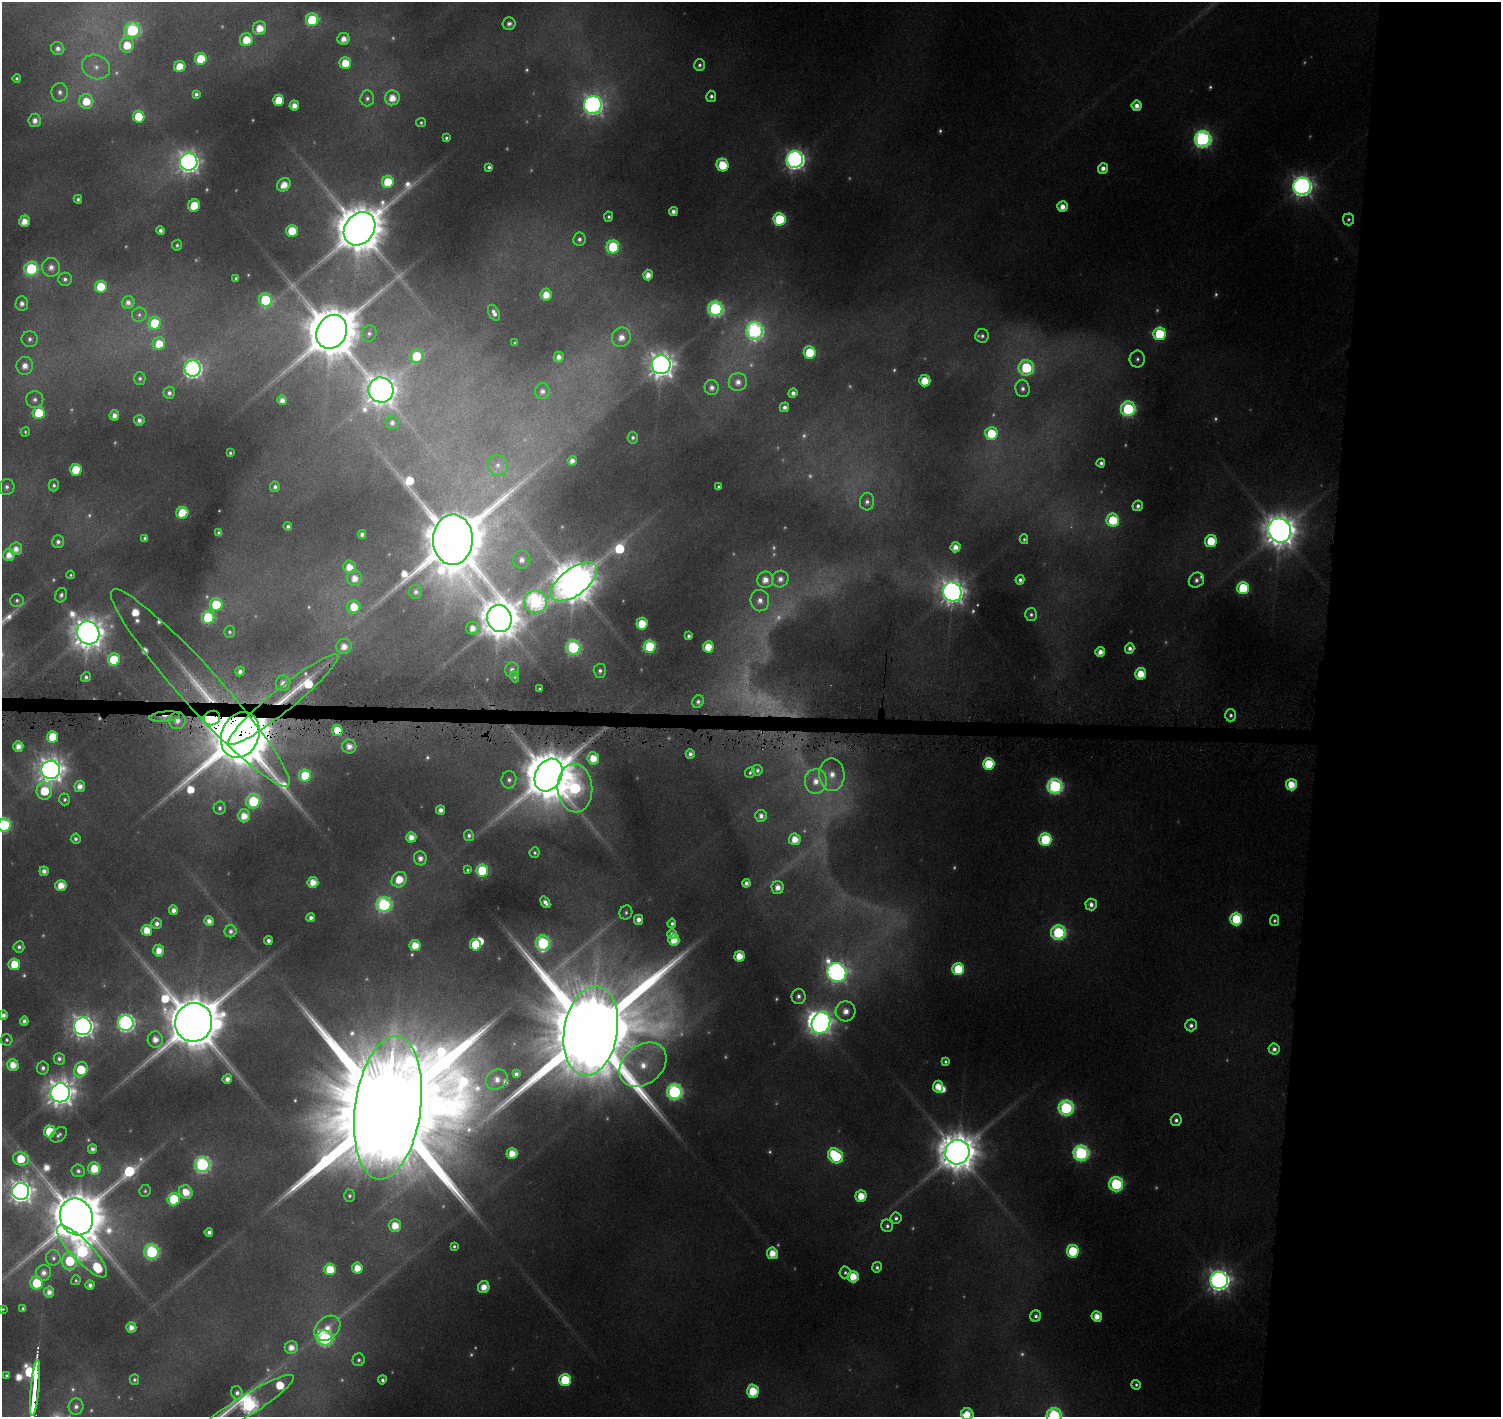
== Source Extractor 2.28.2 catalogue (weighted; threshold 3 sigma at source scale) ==
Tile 6 of 3 x 3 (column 3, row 2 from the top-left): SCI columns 2998-4496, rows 1649-3063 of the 4509 x 4799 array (HDU 1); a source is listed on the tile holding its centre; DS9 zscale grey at full resolution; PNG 1503 x 1419 px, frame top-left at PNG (2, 2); each listed source drawn as its Kron ellipse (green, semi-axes under 4 px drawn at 4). Shown black and unused: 13% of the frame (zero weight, under 4 of 8 exposures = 2% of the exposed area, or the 3 px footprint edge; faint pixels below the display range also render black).
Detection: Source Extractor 2.28.2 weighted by HDU 2 'WHT'; one run over the whole footprint, this tile lists its part. Background 0.0767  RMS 0.0096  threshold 0.0393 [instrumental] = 3 sigma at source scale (4.09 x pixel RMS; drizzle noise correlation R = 1.36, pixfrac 0.8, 0.0396/0.0396 arcsec/px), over >= 5 px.
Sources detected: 422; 72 too faint to see at this stretch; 3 inside a brighter object's white glare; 1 long thin detection or spike segment (spike, bleed or trail) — neither listed nor drawn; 10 inside a brighter listed object's ellipse — not listed separately; the other 336 listed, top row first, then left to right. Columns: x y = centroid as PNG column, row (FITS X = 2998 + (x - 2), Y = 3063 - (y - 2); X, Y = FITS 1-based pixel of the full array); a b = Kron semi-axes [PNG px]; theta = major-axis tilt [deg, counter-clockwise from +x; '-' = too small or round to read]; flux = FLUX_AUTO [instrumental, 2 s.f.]
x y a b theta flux
312 20 6 6 - 77
509 24 6 6 - 4.6
260 28 7 6 - 21
132 30 8 7 - 200
344 39 6 6 - 12
246 40 6 6 - 29
127 45 7 7 - 32
58 48 7 6 - 6.5
201 59 6 6 - 58
345 63 6 5 - 31
699 65 6 5 - 3.2
180 66 5 5 - 28
96 67 14 12 -24 15
17 78 4 4 - 2.2
60 92 9 8 - 6.8
196 94 4 4 - 3.5
711 96 5 5 - 4
367 98 8 7 - 4
392 98 7 7 - 18
279 100 5 5 - 36
86 101 7 7 - 30
294 105 5 5 - 11
593 105 9 9 - 640
1137 106 5 5 - 9.2
139 117 6 6 - 53
35 120 6 6 - 9.4
421 122 5 4 - 2
446 138 4 3 - 2.3
1203 139 7 7 - 420
795 159 8 8 - 690
189 162 9 8 - 840
722 165 6 6 - 43
489 167 4 4 - 3.1
1103 168 5 5 - 8.4
388 182 6 6 - 43
284 185 7 6 - 16
1302 186 8 8 - 820
78 199 4 4 - 2.7
194 205 6 5 - 37
1062 207 5 5 - 12
673 211 4 4 - 7.3
609 217 5 4 - 2.8
779 219 6 6 - 100
1348 219 6 5 - 2.8
24 221 5 5 - 15
359 229 18 14 52 6800
160 231 4 4 - 4.9
292 231 6 5 - 36
579 239 7 6 - 4.3
177 245 5 5 - 2.7
613 247 6 6 - 100
51 267 9 9 - 11
31 269 7 7 - 140
648 275 5 5 - 12
236 278 3 3 - 1.4
65 279 7 6 - 4.5
101 287 6 5 - 45
546 295 6 5 - 19
265 300 6 6 - 86
128 302 6 6 - 7.5
22 304 7 6 - 6.9
715 309 7 7 - 260
494 313 8 5 -62 6.4
139 315 7 7 - 3.2
155 323 6 6 - 60
755 331 9 8 - 340
332 332 17 14 61 8300
369 333 8 7 - 4.9
1159 334 6 6 - 82
982 336 7 6 - 3.8
621 337 10 9 - 15
30 339 8 8 - 5.7
515 343 3 3 - 1.1
159 344 6 6 - 26
810 352 6 6 - 57
417 356 7 6 - 50
559 357 5 5 - 8
1137 359 8 7 - 4.7
661 365 9 9 - 1500
25 366 9 8 - 12
193 368 8 8 - 500
1026 368 8 8 - 110
140 378 6 5 - 3
925 381 6 5 - 28
738 382 9 9 - 12
712 387 7 7 - 7.1
1023 388 8 7 - 5
381 390 13 12 - 2000
542 391 8 7 - 6.5
169 393 6 5 - 4.8
793 393 5 4 - 5.3
35 400 8 8 - 5.5
282 400 5 5 - 9.5
784 407 5 4 - 5.5
1128 409 7 7 - 190
39 413 6 6 - 51
114 415 5 4 - 8.2
139 420 5 5 - 6.9
392 423 6 6 - 5.6
25 432 5 4 - 1.7
991 433 6 6 - 48
633 438 6 5 - 4.1
230 453 4 3 - 1.5
572 461 4 4 - 8.4
1101 463 4 4 - 3.5
498 465 11 9 -73 7.7
76 470 6 5 - 55
54 485 6 5 - 3.3
7 487 8 7 - 4.7
275 487 5 5 - 4.3
719 487 4 3 - 1.9
867 502 9 7 86 5.4
1138 506 5 5 - 4.9
182 513 6 6 - 52
1113 520 6 6 - 58
288 526 4 4 - 3.5
1280 530 12 11 - 2600
219 533 4 4 - 4.1
362 534 4 4 - 5.4
145 538 4 4 - 2.7
1024 539 5 4 - 2
453 540 25 20 88 13000
1211 541 6 6 - 47
58 542 6 6 - 5.3
955 547 5 5 - 11
16 549 6 6 - 11
9 555 6 5 - 14
522 560 9 8 - 9.4
349 567 6 6 - 20
70 575 4 4 - 1.5
355 578 8 7 - 15
780 579 8 8 - 8.7
765 580 8 8 - 14
1020 580 5 4 - 4.3
1196 580 8 7 - 5.3
574 582 27 13 37 4500
1243 588 6 6 - 95
416 592 7 6 - 4.7
952 592 10 9 - 1300
61 595 7 5 67 4.2
17 600 6 6 - 3.1
760 601 11 9 -84 11
536 602 11 11 - 330
216 605 6 6 - 75
354 607 7 6 - 29
1031 614 6 6 - 3.3
208 617 6 6 - 110
499 618 14 12 -73 4000
642 624 6 5 - 35
472 628 6 6 - 13
230 632 6 5 - 2.6
88 633 12 11 - 2300
689 636 4 3 - 2.9
344 646 8 7 - 14
573 647 7 7 - 160
650 647 6 6 - 110
708 647 5 5 - 28
1130 648 5 4 - 5.8
1100 652 5 5 - 11
114 660 6 6 - 64
512 670 7 7 - 6.9
240 671 5 4 - 5.8
600 671 7 6 - 4.3
1141 674 6 5 - 27
86 677 5 5 - 3.9
514 677 6 4 -68 2.5
283 683 8 7 - 11
200 688 131 20 -48 180
539 689 3 3 - 1.6
283 700 70 11 39 63
698 701 7 5 55 4.2
1231 715 6 5 - 3.8
165 716 15 5 5 11
212 718 8 7 - 280
177 720 8 8 - 12
337 730 5 5 - 34
240 735 23 18 67 16000
53 737 6 5 - 42
18 746 5 5 - 12
349 746 7 7 - 12
690 754 4 4 - 5.5
593 758 6 6 - 23
989 764 6 5 - 53
51 770 9 9 - 1400
757 770 5 5 - 3.8
750 773 5 5 - 2.4
549 775 17 13 62 7500
832 775 16 12 -88 22
305 776 6 6 - 74
509 780 8 7 - 6.2
816 781 12 11 - 18
1291 785 6 5 - 28
80 786 5 5 - 12
1055 786 7 7 - 280
575 788 24 17 -86 290
44 791 8 7 - 48
65 799 6 5 - 3.3
253 801 7 7 - 100
220 808 6 6 - 3.8
440 810 4 4 - 7.2
244 816 6 6 - 19
761 816 6 5 - 7.7
4 825 6 6 - 180
469 835 5 5 - 4
411 837 5 5 - 13
76 839 5 5 - 3.9
795 839 6 6 - 19
1045 839 6 6 - 98
535 853 5 5 - 2.5
420 858 7 6 - 8
467 870 4 3 - 1.8
44 871 5 4 - 7.3
482 871 6 6 - 95
399 880 8 7 - 27
313 882 5 5 - 17
746 883 4 4 - 5.5
61 886 5 5 - 19
778 887 6 6 - 11
545 902 6 4 -54 5.5
1091 904 6 5 - 7.7
384 905 7 7 - 230
174 910 5 4 - 7.8
626 912 7 6 - 3.1
311 918 4 4 - 4.7
1236 919 6 6 - 76
638 920 5 4 - 8.9
1274 920 5 4 - 2.6
209 921 5 5 - 9.4
672 923 5 4 - 3.3
157 924 5 5 - 5.7
147 930 5 5 - 23
230 931 6 6 - 4.8
1058 933 7 7 - 180
672 934 5 4 - 6.6
268 940 4 4 - 5
674 940 6 5 - 22
543 943 8 7 - 180
415 945 5 5 - 21
475 945 6 5 - 43
19 947 5 5 - 4
159 951 6 5 - 16
739 956 5 5 - 23
14 964 6 6 - 33
958 969 6 6 - 73
837 972 10 9 - 710
799 996 8 7 - 5.9
846 1011 10 10 - 15
3 1015 5 4 - 5.7
24 1021 5 4 - 5.5
194 1022 19 18 - 11000
126 1023 8 8 - 480
821 1023 11 9 71 860
1191 1025 6 5 - 5.6
83 1026 9 8 - 1000
591 1031 45 26 80 43000
155 1039 8 7 - 14
7 1040 6 5 - 2.5
1274 1049 5 5 - 6.8
59 1059 6 5 - 5.1
945 1062 4 3 - 2.3
13 1065 6 6 - 18
643 1065 26 19 39 52
43 1068 6 6 - 4.5
81 1070 8 6 63 57
516 1074 4 4 - 4.9
227 1079 5 4 - 7.8
497 1080 11 9 36 14
938 1087 6 5 - 19
674 1092 7 7 - 290
60 1093 9 9 - 1800
388 1108 72 33 82 78000
1066 1108 7 7 - 240
1176 1120 6 5 - 4.7
50 1131 6 6 - 46
59 1135 9 6 40 3.8
92 1149 5 4 - 6
957 1152 12 12 - 4200
512 1153 5 5 - 21
1081 1153 7 7 - 290
835 1156 8 6 -41 120
21 1159 8 6 -15 32
202 1164 7 7 - 290
94 1169 6 6 - 32
78 1171 7 6 - 4.1
1116 1184 7 7 - 170
21 1191 8 8 - 1100
145 1191 6 5 - 2.4
186 1192 7 6 - 23
350 1196 6 5 - 3.4
861 1196 5 5 - 25
174 1199 6 6 - 71
77 1217 19 16 -66 8900
896 1218 6 5 - 4
395 1226 6 6 - 22
887 1226 6 6 - 3.7
209 1232 4 4 - 5.1
454 1246 4 3 - 2.4
82 1251 34 10 -46 320
1073 1251 6 6 - 82
152 1252 7 7 - 190
772 1253 5 5 - 21
53 1258 8 7 - 4.3
70 1261 9 7 -89 68
877 1267 5 4 - 3.3
357 1268 5 5 - 20
330 1269 6 5 - 35
845 1272 6 5 - 2.9
44 1273 8 7 - 8.8
853 1277 6 5 - 26
76 1280 5 4 - 1.7
1219 1280 8 8 - 1000
37 1283 6 6 - 54
90 1285 4 4 - 6.3
484 1287 6 5 - 16
49 1292 5 5 - 9.7
23 1308 3 3 - 2.4
3 1309 3 3 - 1.1
1036 1316 6 5 - 4.1
1097 1316 5 5 - 15
131 1327 5 5 - 10
327 1328 15 10 41 19
325 1338 8 7 - 220
291 1347 6 6 - 13
359 1360 6 6 - 3.4
6 1375 3 3 - 1.6
134 1380 5 4 - 2.8
382 1380 4 4 - 3.7
565 1380 6 6 - 65
1136 1385 5 5 - 2.6
35 1388 28 3 84 7000
753 1391 7 6 - 37
237 1393 7 5 -63 5.3
246 1406 57 10 32 400
76 1407 8 7 - 5.9
967 1414 6 6 - 19
1054 1416 7 7 - 190
Overlapping masked pixels (flux is a lower limit): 9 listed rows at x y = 88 633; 200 688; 283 700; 165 716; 212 718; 337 730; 240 735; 549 775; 35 1388
Isophote crosses this tile's border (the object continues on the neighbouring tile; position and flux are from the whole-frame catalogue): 5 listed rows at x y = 4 825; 3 1015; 246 1406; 967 1414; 1054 1416